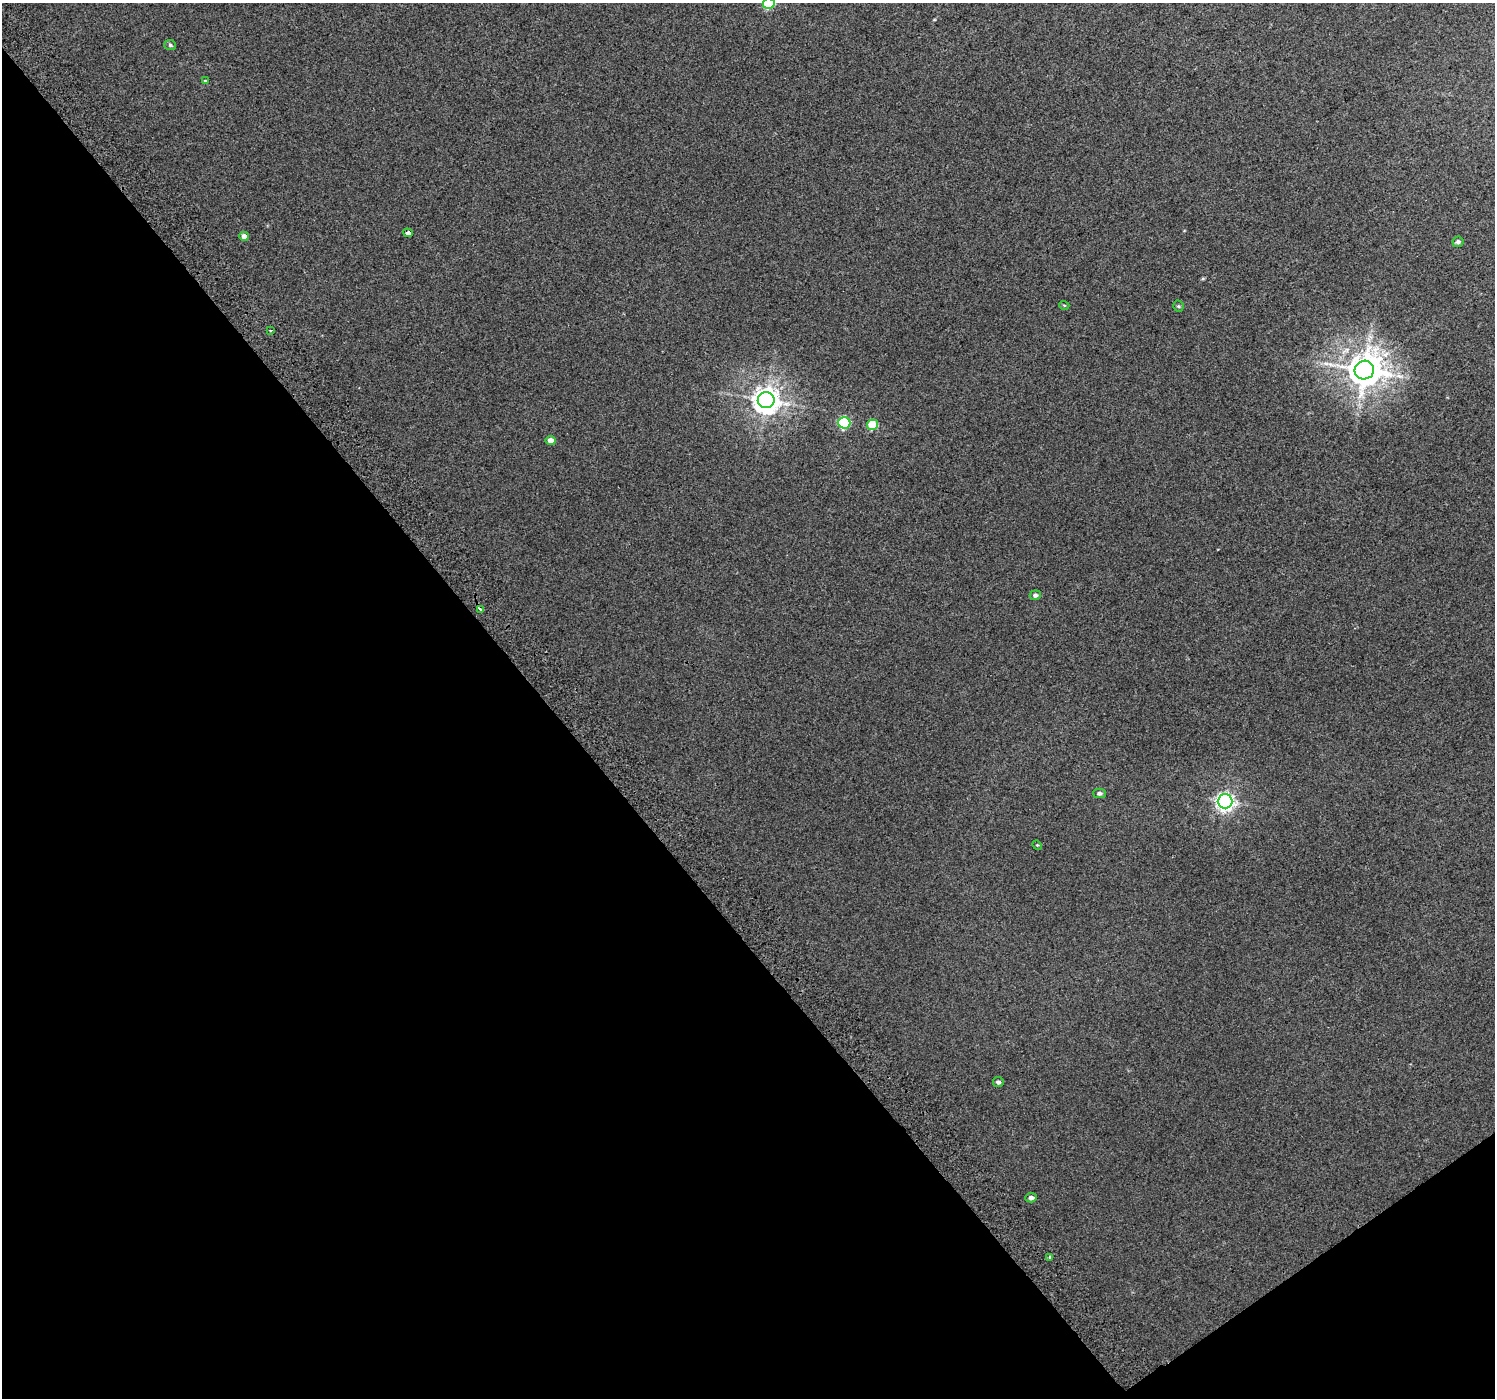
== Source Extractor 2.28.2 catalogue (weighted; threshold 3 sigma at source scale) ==
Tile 14 of 4 x 4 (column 2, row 4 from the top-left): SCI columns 1534-3026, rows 224-1619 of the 6047 x 5969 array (HDU 1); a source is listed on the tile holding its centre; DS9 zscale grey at full resolution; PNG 1497 x 1400 px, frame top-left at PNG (2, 3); each listed source drawn as its Kron ellipse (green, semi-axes under 4 px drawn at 4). Shown black and unused: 39% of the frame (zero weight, under 2 of 3 exposures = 2% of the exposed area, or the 3 px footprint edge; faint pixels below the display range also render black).
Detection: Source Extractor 2.28.2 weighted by HDU 2 'WHT'; one run over the whole footprint, this tile lists its part. Background 0.0119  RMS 0.0073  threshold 0.0329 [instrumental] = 3 sigma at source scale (4.5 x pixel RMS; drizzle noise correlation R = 1.50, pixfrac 1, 0.0396/0.0396 arcsec/px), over >= 5 px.
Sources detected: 22; all 22 listed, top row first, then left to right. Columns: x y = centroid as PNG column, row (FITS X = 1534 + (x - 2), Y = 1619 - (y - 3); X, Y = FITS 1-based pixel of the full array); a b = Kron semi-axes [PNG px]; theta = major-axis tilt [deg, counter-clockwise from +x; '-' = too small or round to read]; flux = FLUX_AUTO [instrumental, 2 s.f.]
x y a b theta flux
769 3 6 5 - 50
170 45 6 5 - 1.1
205 81 4 4 - 0.76
408 233 5 3 - 4.1
244 236 5 4 - 4.4
1458 242 5 5 - 1.6
1064 305 5 3 - 0.6
1178 306 5 5 - 0.95
271 330 3 2 - 0.69
1364 370 10 9 - 1500
766 400 8 8 - 790
844 423 6 6 - 60
872 425 5 5 - 24
551 440 5 4 - 6.5
1035 595 5 5 - 2.1
481 609 3 3 - 4.6
1099 793 6 5 - 2
1225 801 7 7 - 320
1037 845 5 4 - 0.68
998 1082 5 5 - 1.9
1031 1198 5 4 - 2.7
1050 1257 3 3 - 3.8
Isophote crosses this tile's border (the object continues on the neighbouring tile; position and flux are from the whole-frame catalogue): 1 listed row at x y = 769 3